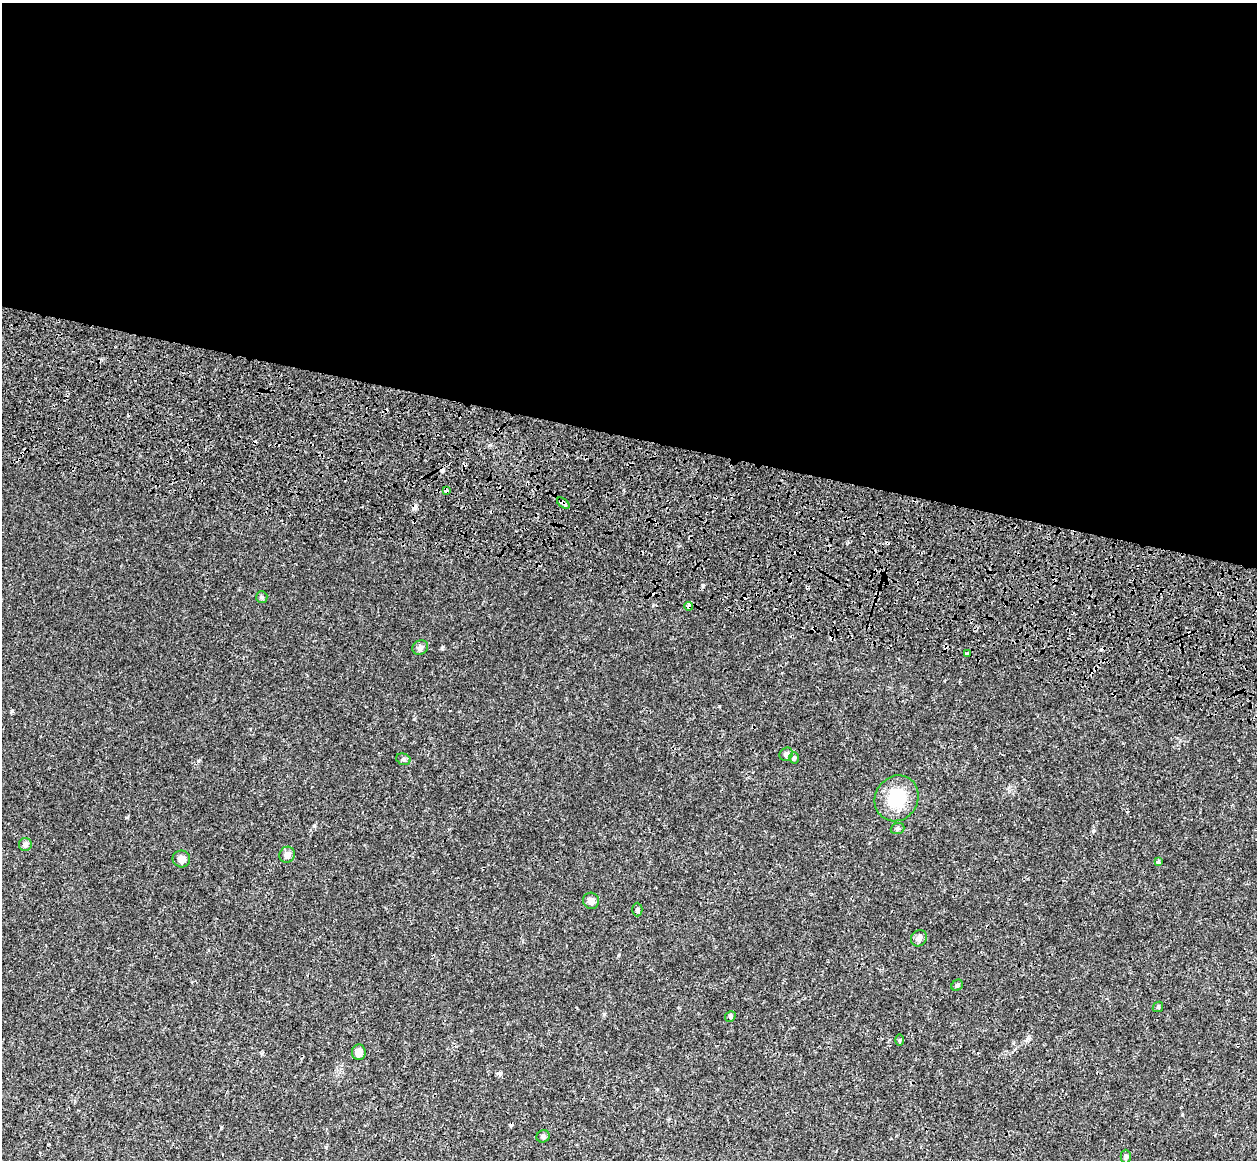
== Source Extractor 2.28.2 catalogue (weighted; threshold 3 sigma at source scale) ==
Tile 3 of 4 x 4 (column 3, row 1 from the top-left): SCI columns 2656-3910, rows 4088-5245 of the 5358 x 5763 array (HDU 1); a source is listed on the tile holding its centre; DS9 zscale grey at full resolution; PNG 1259 x 1162 px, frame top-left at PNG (2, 3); each listed source drawn as its Kron ellipse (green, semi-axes under 4 px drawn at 4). Shown black and unused: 38% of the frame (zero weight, under 3 of 4 exposures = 17% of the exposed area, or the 3 px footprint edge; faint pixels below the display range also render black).
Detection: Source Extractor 2.28.2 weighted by HDU 2 'WHT'; one run over the whole footprint, this tile lists its part. Background 3.37e-04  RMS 0.0013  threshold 0.00577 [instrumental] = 3 sigma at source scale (4.5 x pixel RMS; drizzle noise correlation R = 1.50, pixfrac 1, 0.0396/0.0396 arcsec/px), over >= 5 px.
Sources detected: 31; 6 cosmic-ray / hot-pixel residue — neither listed nor drawn; the other 25 listed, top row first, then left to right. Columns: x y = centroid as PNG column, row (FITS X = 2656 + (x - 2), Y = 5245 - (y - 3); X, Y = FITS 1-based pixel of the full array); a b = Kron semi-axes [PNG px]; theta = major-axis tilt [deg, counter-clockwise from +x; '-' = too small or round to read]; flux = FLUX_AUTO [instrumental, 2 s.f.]
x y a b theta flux
446 491 4 3 - 0.53
563 503 7 4 -38 0.58
262 597 6 5 - 0.18
689 606 4 4 - 0.66
420 647 8 7 - 0.39
967 653 3 3 - 0.53
786 754 7 6 - 0.37
794 758 5 5 - 0.2
403 759 7 5 -16 0.23
897 798 23 21 56 4.5
898 828 7 5 18 0.22
25 844 6 6 - 0.32
287 855 8 7 - 0.67
181 859 9 8 - 0.66
1158 862 4 3 - 0.46
591 901 8 8 - 0.71
637 910 7 5 -89 0.22
919 938 9 7 50 0.55
957 985 6 5 - 0.19
1158 1007 6 4 44 0.15
730 1016 6 5 - 0.19
899 1040 6 4 88 0.14
359 1052 7 7 - 0.86
543 1136 6 6 - 0.31
1126 1157 7 5 89 0.22
Overlapping masked pixels (flux is a lower limit): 3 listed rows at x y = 446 491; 563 503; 689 606
Unlisted compact peaks at least as high as the median listed source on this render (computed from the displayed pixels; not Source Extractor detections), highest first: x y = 12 711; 442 648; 604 1014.